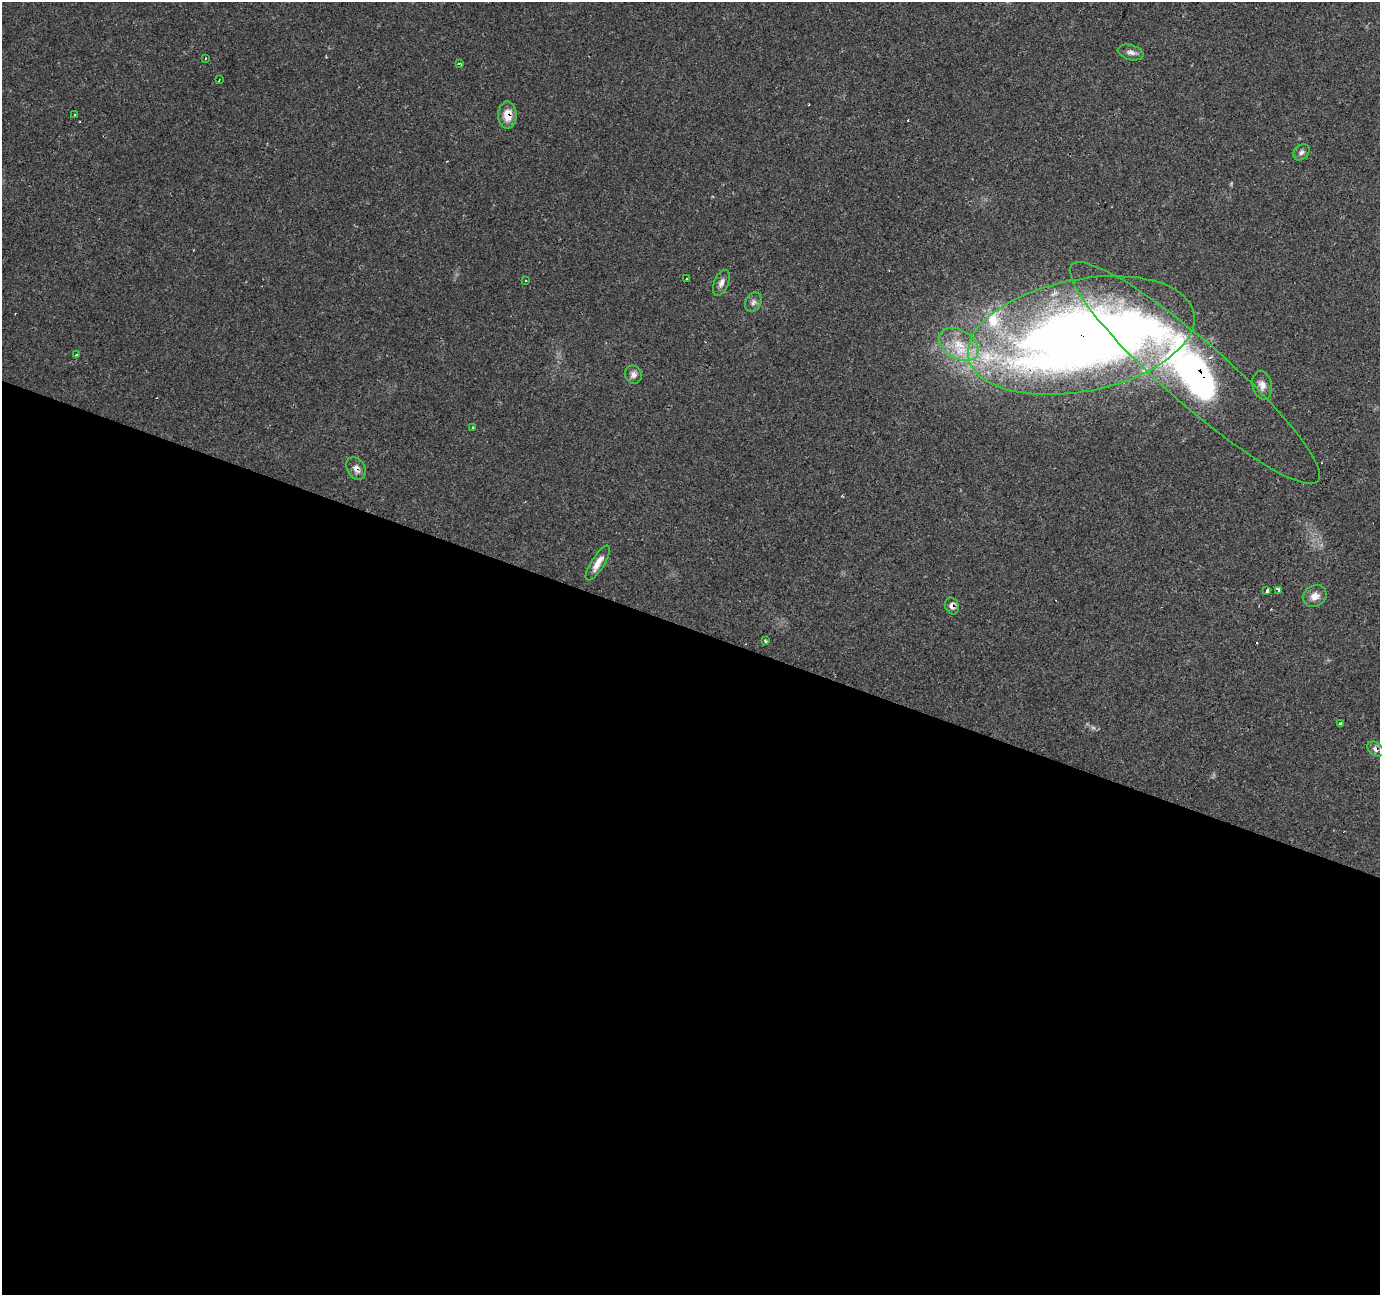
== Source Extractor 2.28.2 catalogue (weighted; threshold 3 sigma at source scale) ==
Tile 14 of 4 x 4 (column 2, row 4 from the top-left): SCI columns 1379-2756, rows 209-1501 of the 5516 x 5652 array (HDU 1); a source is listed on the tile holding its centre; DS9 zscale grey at full resolution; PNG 1382 x 1297 px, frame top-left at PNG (2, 2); each listed source drawn as its Kron ellipse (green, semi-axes under 4 px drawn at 4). Shown black and unused: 51% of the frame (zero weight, under 2 of 3 exposures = <1% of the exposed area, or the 3 px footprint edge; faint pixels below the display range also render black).
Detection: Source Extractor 2.28.2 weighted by HDU 2 'WHT'; one run over the whole footprint, this tile lists its part. Background 0.0606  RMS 0.0045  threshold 0.0203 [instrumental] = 3 sigma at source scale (4.5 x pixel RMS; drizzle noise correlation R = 1.50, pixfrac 1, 0.0396/0.0396 arcsec/px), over >= 5 px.
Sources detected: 35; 1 too faint to see at this stretch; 5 cosmic-ray / hot-pixel residue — neither listed nor drawn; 2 inside a brighter listed object's ellipse — not listed separately; the other 27 listed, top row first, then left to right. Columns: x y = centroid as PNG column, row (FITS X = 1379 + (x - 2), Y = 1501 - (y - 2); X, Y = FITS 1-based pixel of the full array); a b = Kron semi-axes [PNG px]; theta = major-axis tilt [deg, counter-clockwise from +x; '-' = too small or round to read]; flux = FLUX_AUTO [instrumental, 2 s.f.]
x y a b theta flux
1131 52 13 7 -15 2.2
205 58 3 2 - 0.52
459 63 3 2 - 0.81
219 80 3 2 - 0.33
75 115 3 2 - 0.35
507 115 13 9 -90 7.1
1301 152 9 7 45 1.5
687 279 4 3 - 1
526 281 3 2 - 0.34
721 283 14 7 68 2.3
753 302 10 7 63 1.7
1081 335 115 56 11 520
959 344 21 14 -31 13
76 355 3 3 - 1.1
1195 373 164 31 -41 250
633 375 9 8 - 2
1262 385 15 9 -76 3.5
473 427 3 3 - 3.5
356 469 12 9 -60 2.8
598 563 20 6 58 4.5
1267 590 4 3 - 15
1279 590 4 3 - 21
1315 596 12 10 30 3.8
952 606 9 6 -66 2.1
765 641 3 3 - 0.61
1340 724 3 3 - 2.3
1375 749 9 6 -37 1.8
Overlapping masked pixels (flux is a lower limit): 6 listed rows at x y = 507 115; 1081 335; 1195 373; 356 469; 952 606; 1375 749